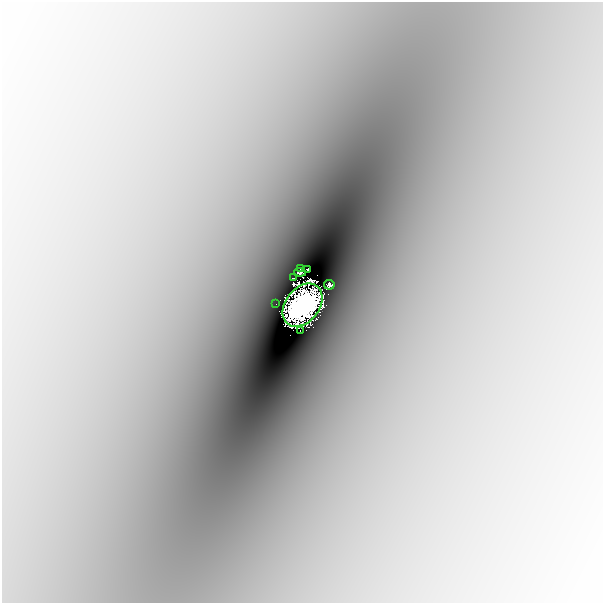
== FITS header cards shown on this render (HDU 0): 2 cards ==
NAXIS1  =                  601
NAXIS2  =                  601

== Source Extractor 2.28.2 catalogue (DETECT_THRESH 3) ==
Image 601 x 601 px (HDU 0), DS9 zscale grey, 1 PNG px = 1 image px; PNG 605 x 605 px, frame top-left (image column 1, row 601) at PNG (2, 2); each listed source drawn as its Kron ellipse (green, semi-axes under 4 px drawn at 4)
Background -0.00158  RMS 1.2e-04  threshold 3.45e-04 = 3 sigma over >= 5 px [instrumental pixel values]
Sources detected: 8; all 8 listed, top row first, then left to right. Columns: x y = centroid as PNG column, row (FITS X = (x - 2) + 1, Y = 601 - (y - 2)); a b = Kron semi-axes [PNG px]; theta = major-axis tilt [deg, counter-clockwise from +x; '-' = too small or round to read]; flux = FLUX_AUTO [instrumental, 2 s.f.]
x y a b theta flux
301 269 4 2 - 0.041
308 269 4 3 - 0.096
300 272 6 4 -6 0.11
293 278 4 2 - 0.021
329 285 5 4 - 0.24
276 304 2 2 - 0.012
302 305 24 17 52 27
301 331 2 2 - 0.015